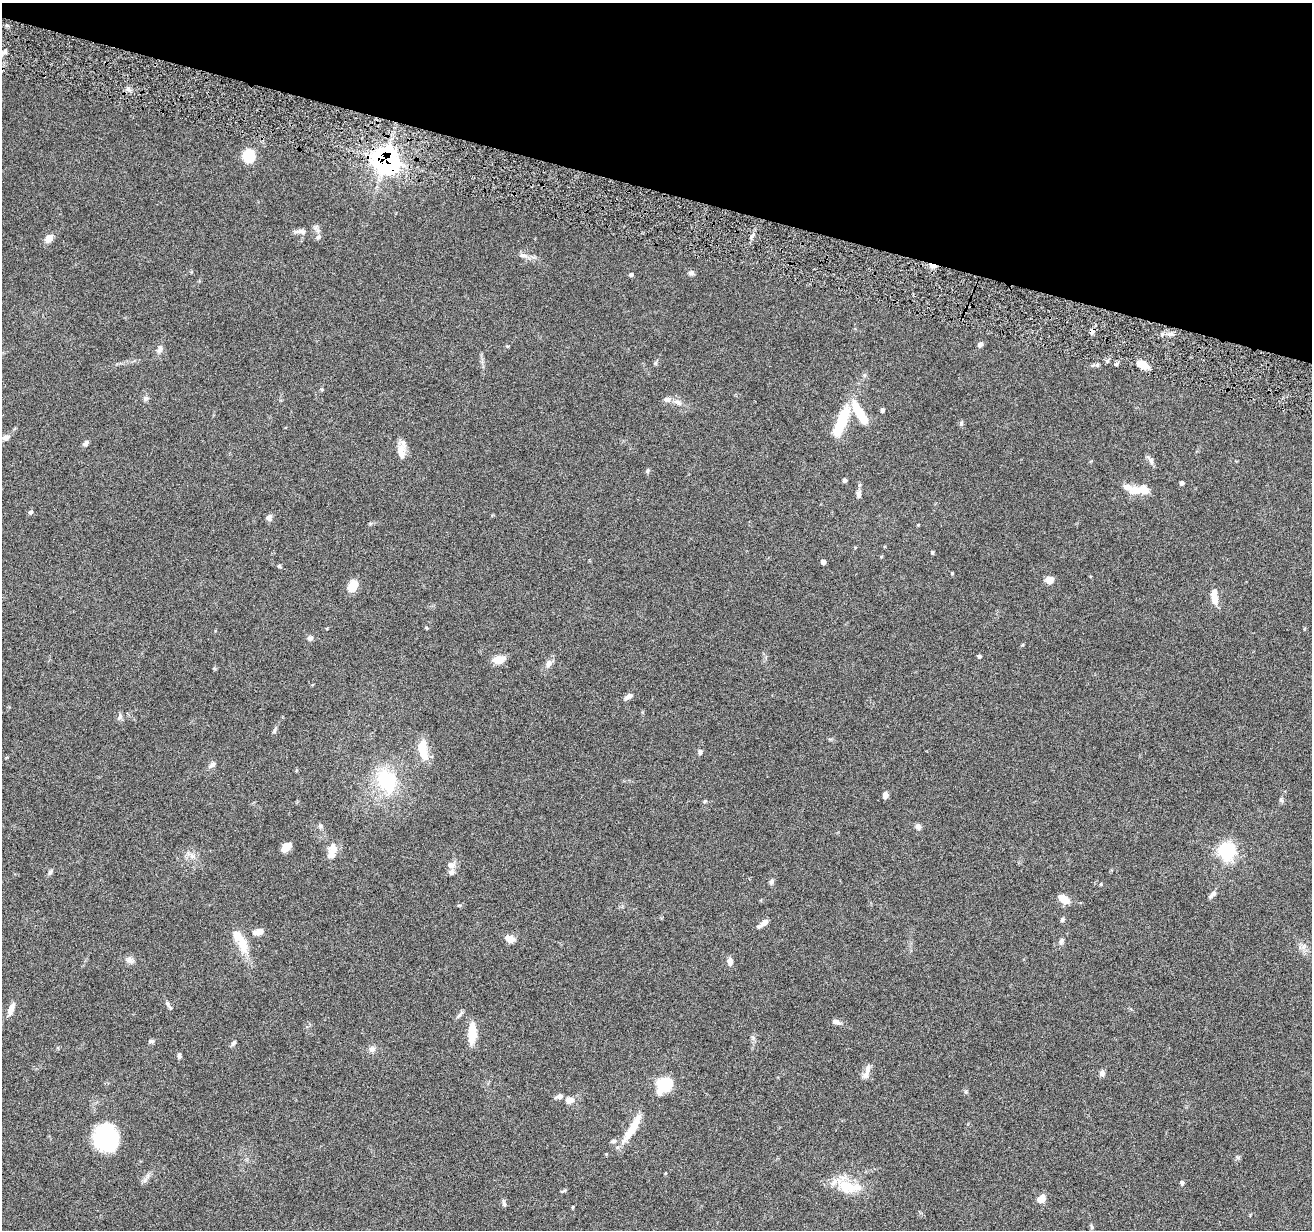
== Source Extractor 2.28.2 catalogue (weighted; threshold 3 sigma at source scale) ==
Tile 2 of 4 x 4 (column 2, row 1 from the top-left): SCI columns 1313-2622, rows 3940-5167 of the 5242 x 5295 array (HDU 1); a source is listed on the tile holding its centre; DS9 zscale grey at full resolution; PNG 1314 x 1232 px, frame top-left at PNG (2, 3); no overlay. Shown black and unused: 15% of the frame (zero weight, under 4 of 8 exposures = <1% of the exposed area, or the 3 px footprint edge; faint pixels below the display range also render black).
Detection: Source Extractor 2.28.2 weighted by HDU 2 'WHT'; one run over the whole footprint, this tile lists its part. Background 0.0772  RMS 0.0044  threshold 0.0181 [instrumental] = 3 sigma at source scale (4.09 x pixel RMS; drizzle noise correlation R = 1.36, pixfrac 0.8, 0.05/0.05 arcsec/px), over >= 5 px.
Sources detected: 102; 1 inside a brighter object's white glare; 1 cosmic-ray / hot-pixel residue — not listed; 5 inside a brighter listed object's ellipse — not listed separately; the other 95 listed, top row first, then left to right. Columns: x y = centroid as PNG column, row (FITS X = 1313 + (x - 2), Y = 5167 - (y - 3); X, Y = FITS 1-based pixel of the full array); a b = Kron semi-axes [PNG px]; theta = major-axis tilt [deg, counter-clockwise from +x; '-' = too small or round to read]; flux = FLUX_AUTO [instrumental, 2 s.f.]
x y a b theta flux
128 89 5 5 - 1
249 156 12 10 76 13
385 160 9 9 - 330
300 231 18 6 -2 2
318 237 6 6 - 0.86
49 239 11 8 45 2.8
523 255 12 6 -8 1.7
691 273 8 6 -3 1
631 275 5 5 - 0.73
1092 331 6 5 - 2.3
980 345 7 5 53 1.3
160 349 10 6 66 1.5
1097 365 6 4 89 0.57
1142 365 14 7 -25 4.9
146 398 7 5 -42 0.89
667 399 10 7 2 1.6
882 410 5 4 - 0.89
860 414 28 8 -59 15
841 421 29 8 67 24
5 438 10 7 14 1.7
86 443 8 6 69 1.2
402 454 14 11 -84 3.6
1151 461 10 6 -74 1.4
647 471 7 4 50 0.67
844 480 4 4 - 0.99
1182 483 4 4 - 1
1140 490 28 11 3 6.1
859 494 10 6 80 1.6
30 512 6 5 - 0.71
269 517 8 6 -88 1.5
932 552 4 3 - 0.56
823 562 4 4 - 1.7
279 566 6 4 -45 0.5
952 573 4 3 - 0.37
1049 580 8 7 - 3.2
353 586 15 10 66 4.5
1214 597 17 7 -86 5.9
310 638 7 6 - 1.2
979 656 5 4 - 0.67
499 660 16 9 9 3.7
549 663 9 7 62 1.9
628 697 11 6 28 1.5
120 716 9 5 75 1.1
275 730 7 4 71 0.67
423 750 25 10 -79 8.3
700 752 7 5 89 0.82
212 765 11 5 41 1.3
386 781 19 15 -69 28
885 795 6 5 - 1.9
1281 800 7 4 -45 0.67
705 801 6 4 88 0.44
320 826 6 5 - 0.79
918 827 6 6 - 1.9
286 847 10 6 41 4.3
333 849 15 13 -84 3.4
1227 851 7 7 - 92
451 865 10 8 -11 2
50 872 8 5 60 0.9
772 882 8 6 72 0.85
1101 884 5 3 - 0.37
1213 894 12 5 44 1.3
1064 899 12 7 -34 4.8
1062 919 6 5 - 0.66
763 923 14 5 35 2.2
258 932 14 7 11 3.2
510 939 9 7 -14 3.6
1061 941 9 6 70 1.1
243 945 20 12 -74 6.9
1303 947 7 4 71 1
129 960 10 8 -17 1.7
730 961 9 6 -89 1.9
168 1004 7 4 -88 0.77
11 1008 18 6 68 2.6
460 1014 13 4 46 1
836 1022 11 6 -19 1.6
472 1033 17 8 88 9.9
151 1041 8 5 1 0.8
233 1043 8 5 56 0.92
372 1049 9 8 - 1.6
179 1056 7 5 -85 0.99
867 1069 14 6 78 2
1102 1073 7 6 - 1.4
665 1084 14 10 49 20
559 1096 8 6 18 1.7
570 1100 10 7 3 2.7
630 1132 32 10 59 7.5
106 1138 23 21 -79 39
613 1141 7 5 16 0.81
1182 1183 5 5 - 0.81
848 1187 37 15 -14 12
563 1191 9 3 29 0.5
1041 1199 10 7 39 3.5
504 1203 9 5 -78 0.89
572 1207 4 3 - 0.36
1092 1227 6 4 -49 0.59
Overlapping masked pixels (flux is a lower limit): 2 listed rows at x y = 385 160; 1092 331
Unlisted compact peaks at least as high as the median listed source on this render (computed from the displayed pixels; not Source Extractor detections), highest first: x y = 961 423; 655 363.